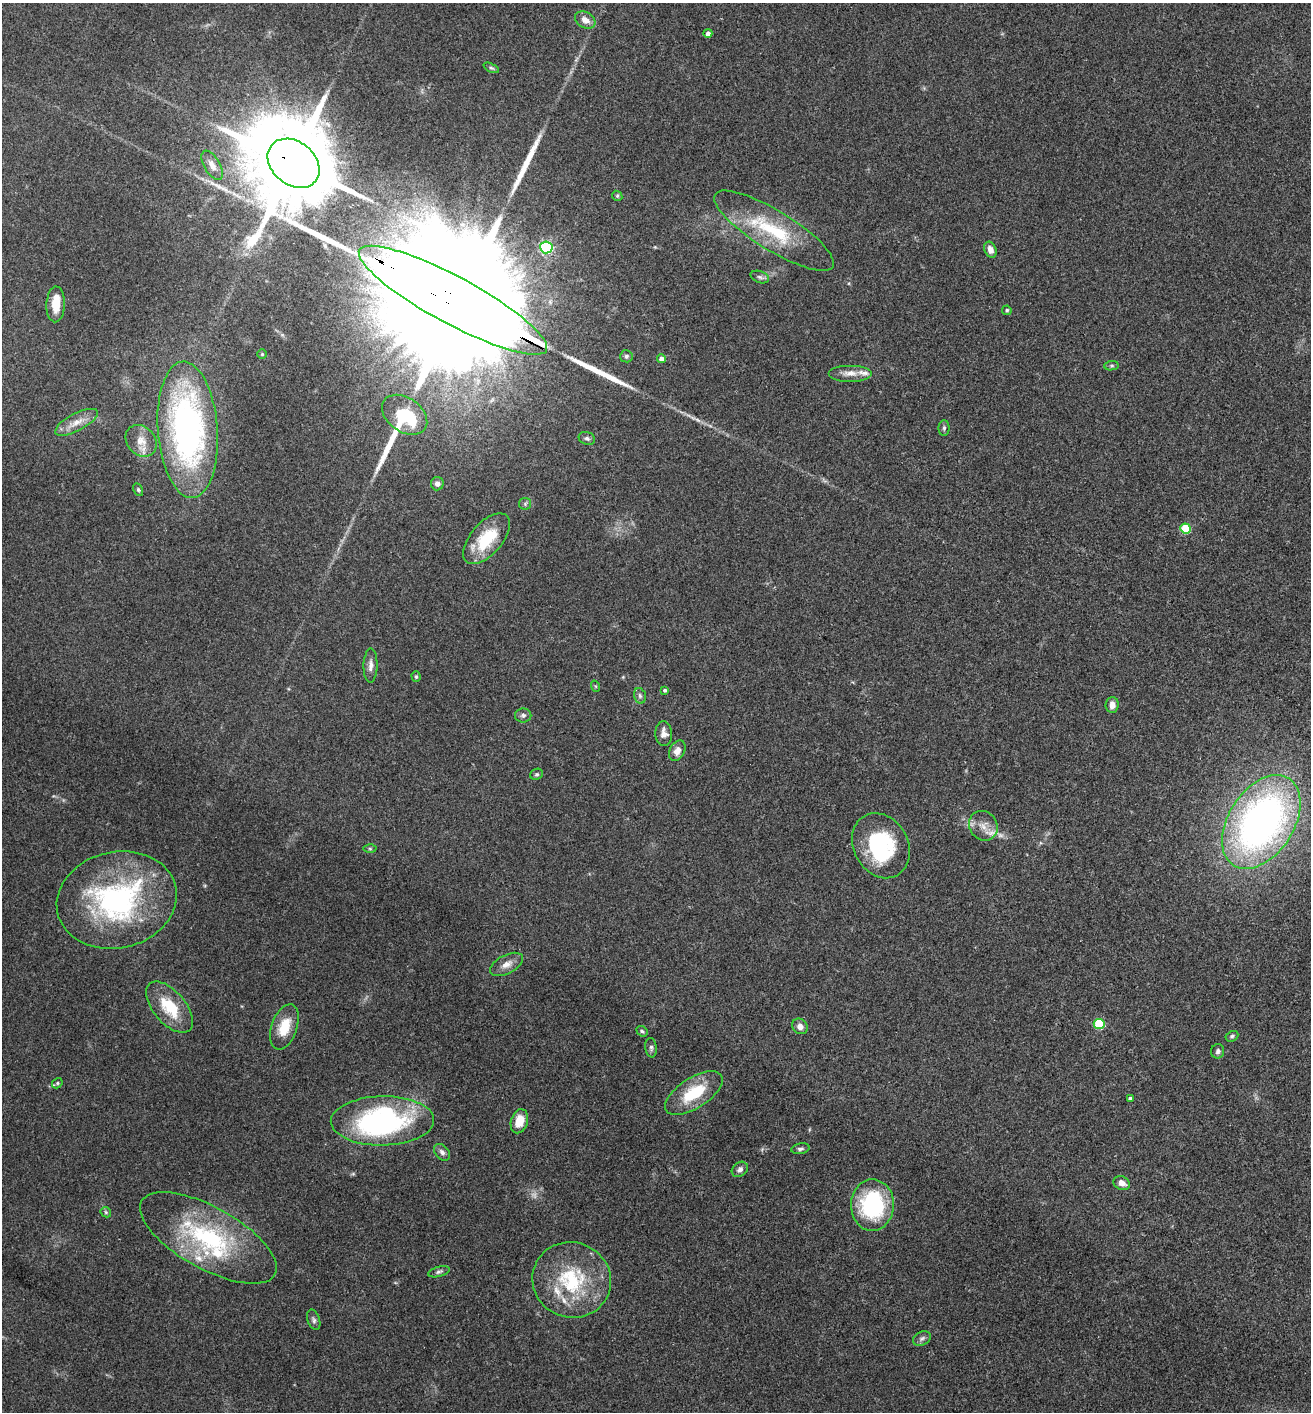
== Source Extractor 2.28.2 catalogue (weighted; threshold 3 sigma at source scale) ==
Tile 6 of 4 x 4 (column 2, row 2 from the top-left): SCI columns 1457-2765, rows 2825-4234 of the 5660 x 5650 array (HDU 1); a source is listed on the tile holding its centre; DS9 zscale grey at full resolution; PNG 1313 x 1414 px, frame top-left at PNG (2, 3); each listed source drawn as its Kron ellipse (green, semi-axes under 4 px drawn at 4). Shown black and unused: <1% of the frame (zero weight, under 3 of 4 exposures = <1% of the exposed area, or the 3 px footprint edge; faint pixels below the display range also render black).
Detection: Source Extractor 2.28.2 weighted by HDU 2 'WHT'; one run over the whole footprint, this tile lists its part. Background 0.0661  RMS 0.0053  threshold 0.0238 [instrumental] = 3 sigma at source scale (4.5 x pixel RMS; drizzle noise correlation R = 1.50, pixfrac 1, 0.05/0.05 arcsec/px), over >= 5 px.
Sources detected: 84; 1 too faint to see at this stretch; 3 inside a brighter object's white glare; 3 long thin detections or spike segments (spike, bleed or trail) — neither listed nor drawn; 8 inside a brighter listed object's ellipse — not listed separately; the other 69 listed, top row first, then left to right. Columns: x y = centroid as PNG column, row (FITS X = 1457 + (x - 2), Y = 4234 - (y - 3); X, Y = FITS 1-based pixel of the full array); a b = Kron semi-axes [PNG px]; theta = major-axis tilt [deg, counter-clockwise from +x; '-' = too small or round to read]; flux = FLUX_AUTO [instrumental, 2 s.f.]
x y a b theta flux
585 20 11 8 -31 4.6
708 33 4 4 - 2.1
491 68 8 4 -24 1
294 163 28 21 -39 12000
212 165 16 8 -60 4.4
617 196 5 4 - 0.71
774 231 69 19 -32 38
546 247 6 6 - 76
990 250 8 6 -69 3.4
760 277 9 5 -20 1.5
453 300 106 23 -28 79000
56 304 18 9 87 8.7
1007 310 4 4 - 0.87
262 354 4 4 - 0.61
626 356 6 6 - 1.1
661 359 4 4 - 2.9
1112 366 7 4 6 0.92
850 373 22 8 0 5.1
405 415 25 17 -35 27
76 422 24 8 27 6.3
944 428 8 5 89 1.1
188 430 68 30 -86 170
587 438 8 6 -19 1.6
141 441 17 14 -48 6.7
437 484 6 6 - 2.3
138 490 7 4 -64 0.88
525 504 6 6 - 1.1
1186 528 5 5 - 27
486 539 30 16 49 23
370 665 17 7 89 3.2
416 677 5 4 - 1
595 686 6 3 -70 0.61
665 690 4 4 - 1.2
640 696 8 5 -74 1.6
1112 705 8 6 84 3.7
523 715 8 7 - 1.7
664 733 12 8 -85 3.5
677 751 11 7 62 3.9
537 774 6 5 - 1
1261 822 52 32 57 250
983 826 15 13 -52 5.9
881 846 34 27 -61 46
370 849 6 4 -1 0.83
117 900 60 48 13 110
507 964 18 9 27 4.7
169 1007 30 16 -50 20
1099 1024 5 5 - 26
800 1026 8 7 - 3.3
284 1027 23 13 70 12
642 1031 6 5 - 0.94
1232 1036 7 5 28 0.98
651 1048 10 6 -83 1.5
1218 1051 7 6 - 1.4
57 1083 5 4 - 0.74
694 1093 33 15 33 24
1130 1099 4 3 - 1.3
382 1121 51 24 1 110
519 1121 12 8 73 9
800 1149 9 5 11 1.3
442 1152 9 6 -50 2.2
740 1169 9 7 38 2
1122 1183 8 6 -26 3.5
872 1205 26 21 88 55
106 1212 6 4 -47 0.72
208 1238 76 31 -29 71
439 1272 11 5 15 1.4
572 1280 39 37 -22 44
314 1320 10 6 -71 1.6
922 1338 9 6 26 1.8
Overlapping masked pixels (flux is a lower limit): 2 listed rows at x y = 294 163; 453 300